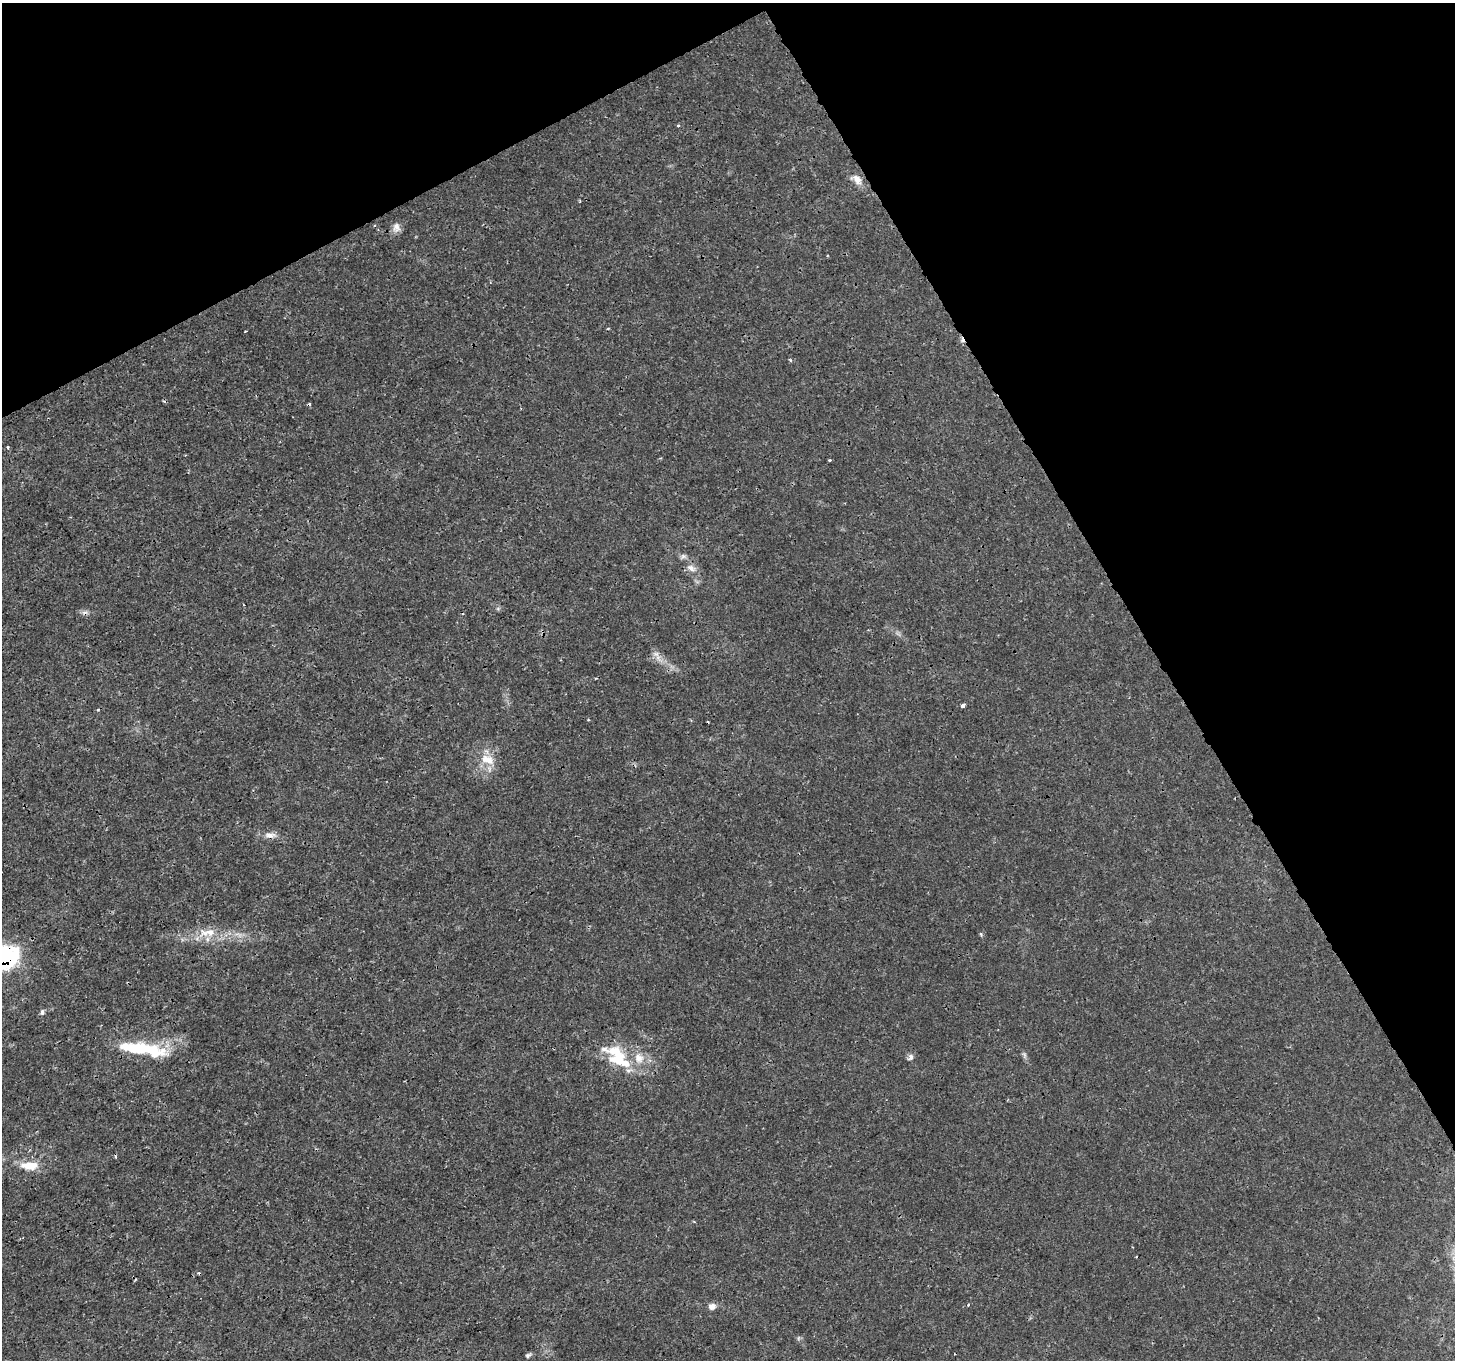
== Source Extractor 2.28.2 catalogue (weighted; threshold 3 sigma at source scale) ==
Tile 3 of 4 x 4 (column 3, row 1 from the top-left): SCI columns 2909-4361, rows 4244-5601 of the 5816 x 5711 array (HDU 1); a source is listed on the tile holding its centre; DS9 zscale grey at full resolution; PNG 1457 x 1362 px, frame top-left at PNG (2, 3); no overlay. Shown black and unused: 28% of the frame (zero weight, under 3 of 4 exposures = <1% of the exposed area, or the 3 px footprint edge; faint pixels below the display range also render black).
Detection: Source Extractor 2.28.2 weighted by HDU 2 'WHT'; one run over the whole footprint, this tile lists its part. Background 0.00181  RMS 7.9e-04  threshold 0.00358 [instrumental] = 3 sigma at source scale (4.5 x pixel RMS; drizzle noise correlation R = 1.50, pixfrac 1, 0.0396/0.0396 arcsec/px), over >= 5 px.
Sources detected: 32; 1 too faint to see at this stretch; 1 inside a brighter object's white glare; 6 cosmic-ray / hot-pixel residue — not listed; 3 inside a brighter listed object's ellipse — not listed separately; the other 21 listed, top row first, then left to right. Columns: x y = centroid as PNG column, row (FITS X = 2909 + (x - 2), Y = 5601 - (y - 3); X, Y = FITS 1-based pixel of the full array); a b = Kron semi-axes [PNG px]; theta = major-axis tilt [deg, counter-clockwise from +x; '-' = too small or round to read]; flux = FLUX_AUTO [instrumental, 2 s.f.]
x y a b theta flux
678 125 4 3 - 0.074
857 180 16 9 -54 0.62
396 227 13 10 86 0.47
7 447 4 3 - 0.13
829 460 3 2 - 0.11
683 556 8 6 7 0.21
691 568 12 7 -41 0.47
963 705 4 3 - 0.79
487 760 20 11 -25 1.2
270 835 15 7 -1 0.54
210 932 15 11 -13 1
3 959 22 16 9 17
42 1012 8 5 81 0.18
134 1048 43 16 -5 3.7
1024 1055 8 4 -45 0.16
911 1057 8 6 81 0.3
619 1059 28 21 15 2.8
29 1165 24 10 -1 1.4
968 1305 3 3 - 0.11
712 1306 9 7 10 0.4
528 1355 9 5 29 0.17
Overlapping masked pixels (flux is a lower limit): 1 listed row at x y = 3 959
Isophote crosses this tile's border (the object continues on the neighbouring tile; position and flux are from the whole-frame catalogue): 1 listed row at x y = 3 959